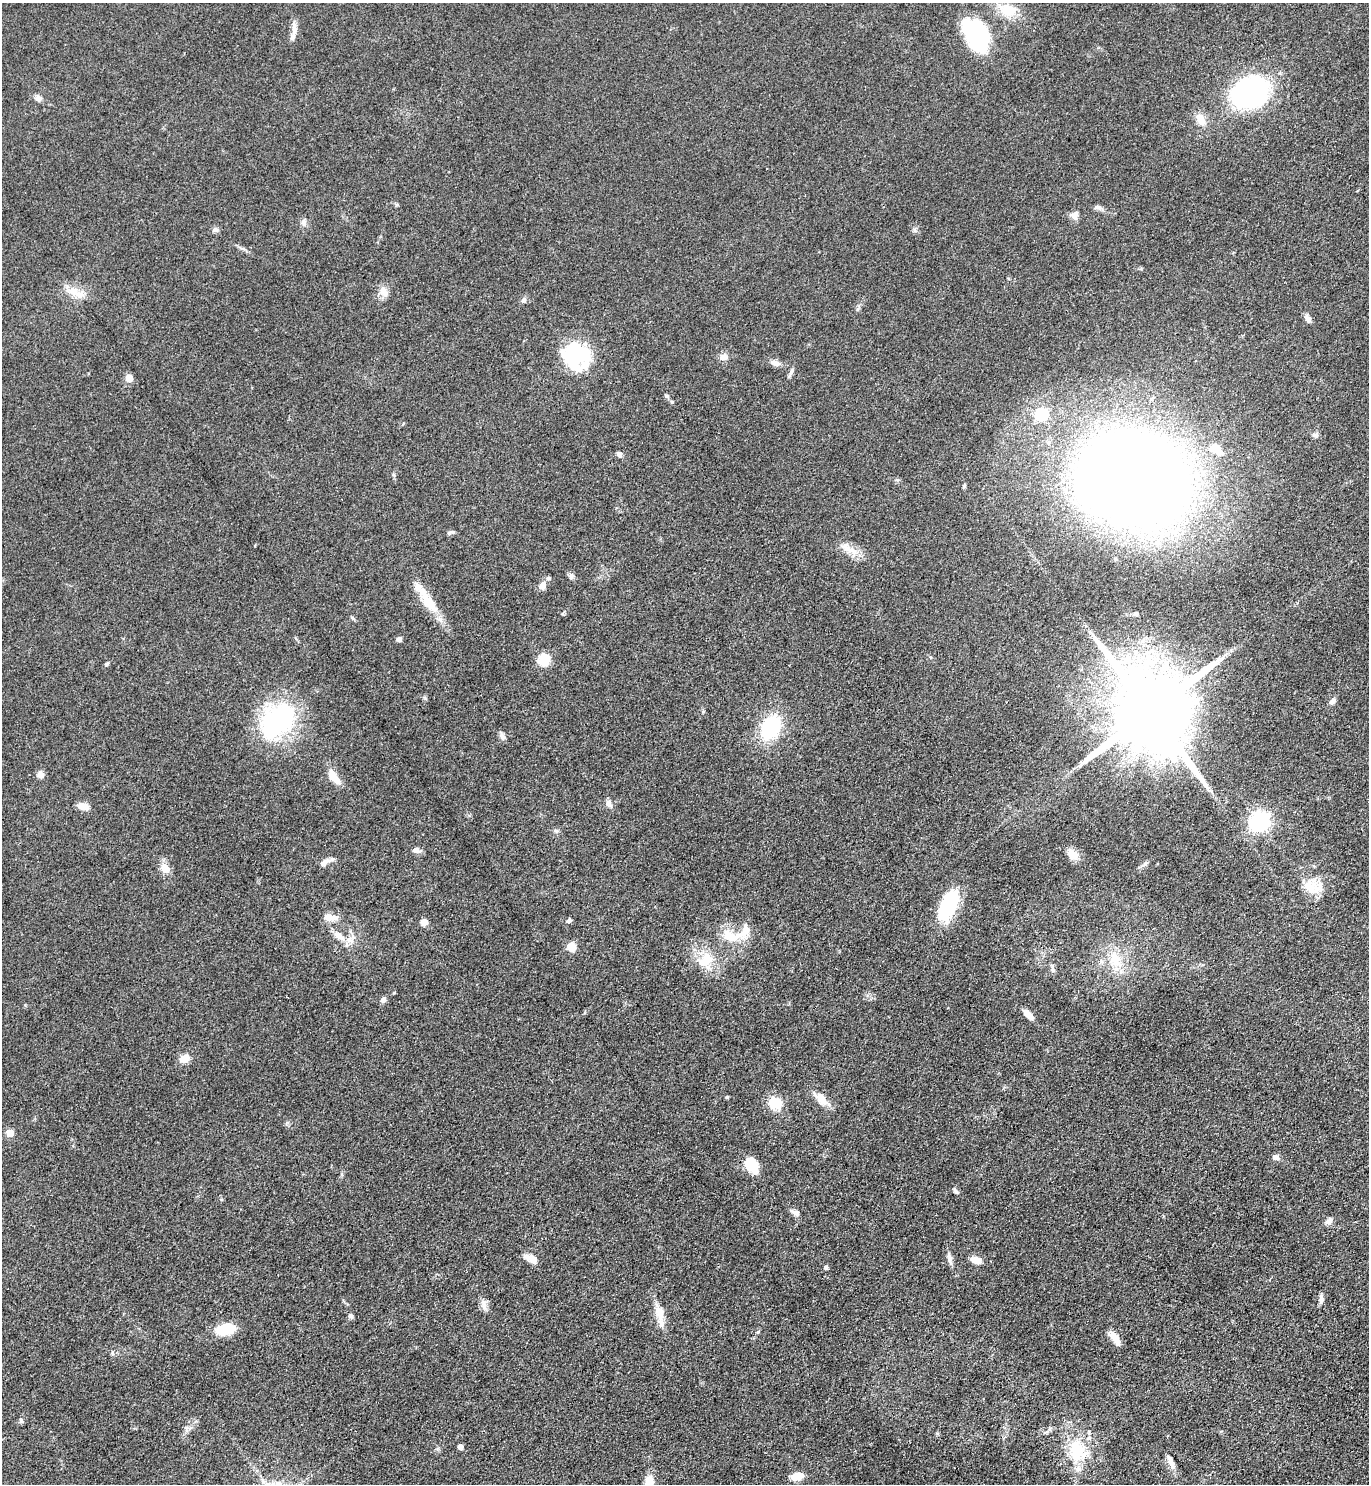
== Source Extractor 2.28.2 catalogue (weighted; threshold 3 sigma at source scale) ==
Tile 6 of 4 x 4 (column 2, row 2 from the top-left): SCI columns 1524-2890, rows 2966-4447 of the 5924 x 5929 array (HDU 1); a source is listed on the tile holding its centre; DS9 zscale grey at full resolution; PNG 1371 x 1486 px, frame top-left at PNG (2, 3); no overlay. Shown black and unused: <1% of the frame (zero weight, under 3 of 4 exposures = <1% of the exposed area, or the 3 px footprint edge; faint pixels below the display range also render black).
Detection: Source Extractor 2.28.2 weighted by HDU 2 'WHT'; one run over the whole footprint, this tile lists its part. Background 0.0759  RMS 0.0061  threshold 0.0275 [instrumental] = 3 sigma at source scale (4.5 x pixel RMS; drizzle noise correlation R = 1.50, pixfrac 1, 0.05/0.05 arcsec/px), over >= 5 px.
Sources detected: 104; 3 inside a brighter object's white glare — not listed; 5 inside a brighter listed object's ellipse — not listed separately; the other 96 listed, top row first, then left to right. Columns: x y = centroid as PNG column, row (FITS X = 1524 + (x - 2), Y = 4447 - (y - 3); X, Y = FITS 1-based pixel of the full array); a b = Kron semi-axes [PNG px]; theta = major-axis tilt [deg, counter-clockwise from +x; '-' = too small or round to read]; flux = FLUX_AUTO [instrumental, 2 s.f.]
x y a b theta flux
1008 10 25 16 -6 13
294 28 20 6 -86 3.8
974 32 36 22 -41 50
1250 92 28 22 26 170
38 98 8 7 - 2.5
1201 119 16 10 -58 6.8
1098 207 12 6 -9 2
1075 215 11 9 50 3.2
304 222 10 7 -78 2.3
216 230 8 6 -29 1.6
383 291 15 10 -60 4.6
77 293 30 10 -26 9.1
523 300 8 7 - 1.7
1308 318 12 7 -58 2.4
575 355 13 12 - 110
724 357 10 9 - 3.4
775 363 12 7 -15 3.4
791 372 15 4 65 1.8
129 378 5 5 - 9
667 396 6 4 -44 1
672 402 6 3 -18 0.74
1042 414 7 7 - 39
1315 435 9 6 20 1.6
1217 449 14 9 -51 5.4
619 454 8 6 -56 1.8
1133 478 61 50 -16 1800
450 533 10 4 15 1.3
852 550 22 10 -65 7.1
571 576 8 6 -89 1.7
549 578 6 5 - 1.3
542 586 9 8 - 4.2
429 603 33 13 -51 17
563 613 7 3 53 0.76
1136 614 7 4 10 1.1
399 639 6 6 - 1.8
544 660 6 6 - 46
107 664 6 4 45 0.87
1332 701 9 6 49 2.5
1150 711 25 20 -59 11000
277 720 46 32 43 79
771 727 22 16 62 47
502 736 10 6 -76 2.3
40 774 8 8 - 3.1
332 775 16 9 -65 6.3
608 803 9 7 -68 2.9
83 806 12 7 -15 6.2
1259 821 8 7 - 270
416 850 10 7 7 2.3
1072 854 15 11 -43 6.2
326 862 18 6 28 3.4
1144 864 9 3 45 1.4
165 868 13 11 -38 5.6
1313 885 27 19 -23 15
947 907 30 17 68 36
328 917 13 10 -7 6
569 921 6 5 - 1.4
424 922 9 9 - 2.7
745 930 25 12 65 10
339 936 16 8 -36 5.5
729 936 25 12 -46 12
571 947 10 9 - 5.8
1115 959 25 13 -73 15
706 960 23 16 48 15
1052 969 13 3 -79 1.5
383 1000 8 7 - 2
1028 1014 13 6 -45 5.4
185 1058 11 8 24 6.4
727 1097 4 4 - 0.76
821 1099 22 11 -47 7.7
775 1103 14 12 -34 14
10 1133 6 6 - 8.4
1276 1157 8 7 - 2.5
751 1165 17 11 -49 17
955 1191 8 4 -47 1.2
796 1213 9 7 -28 3.2
1329 1221 9 8 - 2.7
530 1258 19 7 -22 4.5
950 1259 16 6 -78 2.9
976 1260 12 7 -20 5.5
826 1267 5 5 - 1.3
1321 1298 12 6 83 2.3
484 1304 15 8 -88 3.4
660 1313 23 12 -73 7.9
351 1316 8 5 -45 1.4
225 1329 18 10 9 22
758 1332 6 4 70 0.79
1115 1338 18 7 -52 6.4
112 1353 7 4 -81 1
21 1420 6 5 - 1.2
187 1428 7 4 -17 1.3
1046 1432 9 4 22 1.5
460 1447 4 4 - 4
1077 1451 33 24 -71 30
1171 1462 22 6 -70 4.2
797 1476 11 7 14 10
649 1484 17 7 85 16
Isophote crosses this tile's border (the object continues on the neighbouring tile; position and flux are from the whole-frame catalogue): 1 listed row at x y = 649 1484
Unlisted compact peaks at least as high as the median listed source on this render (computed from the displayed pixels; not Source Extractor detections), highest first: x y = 425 698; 352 617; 914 229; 394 993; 396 205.